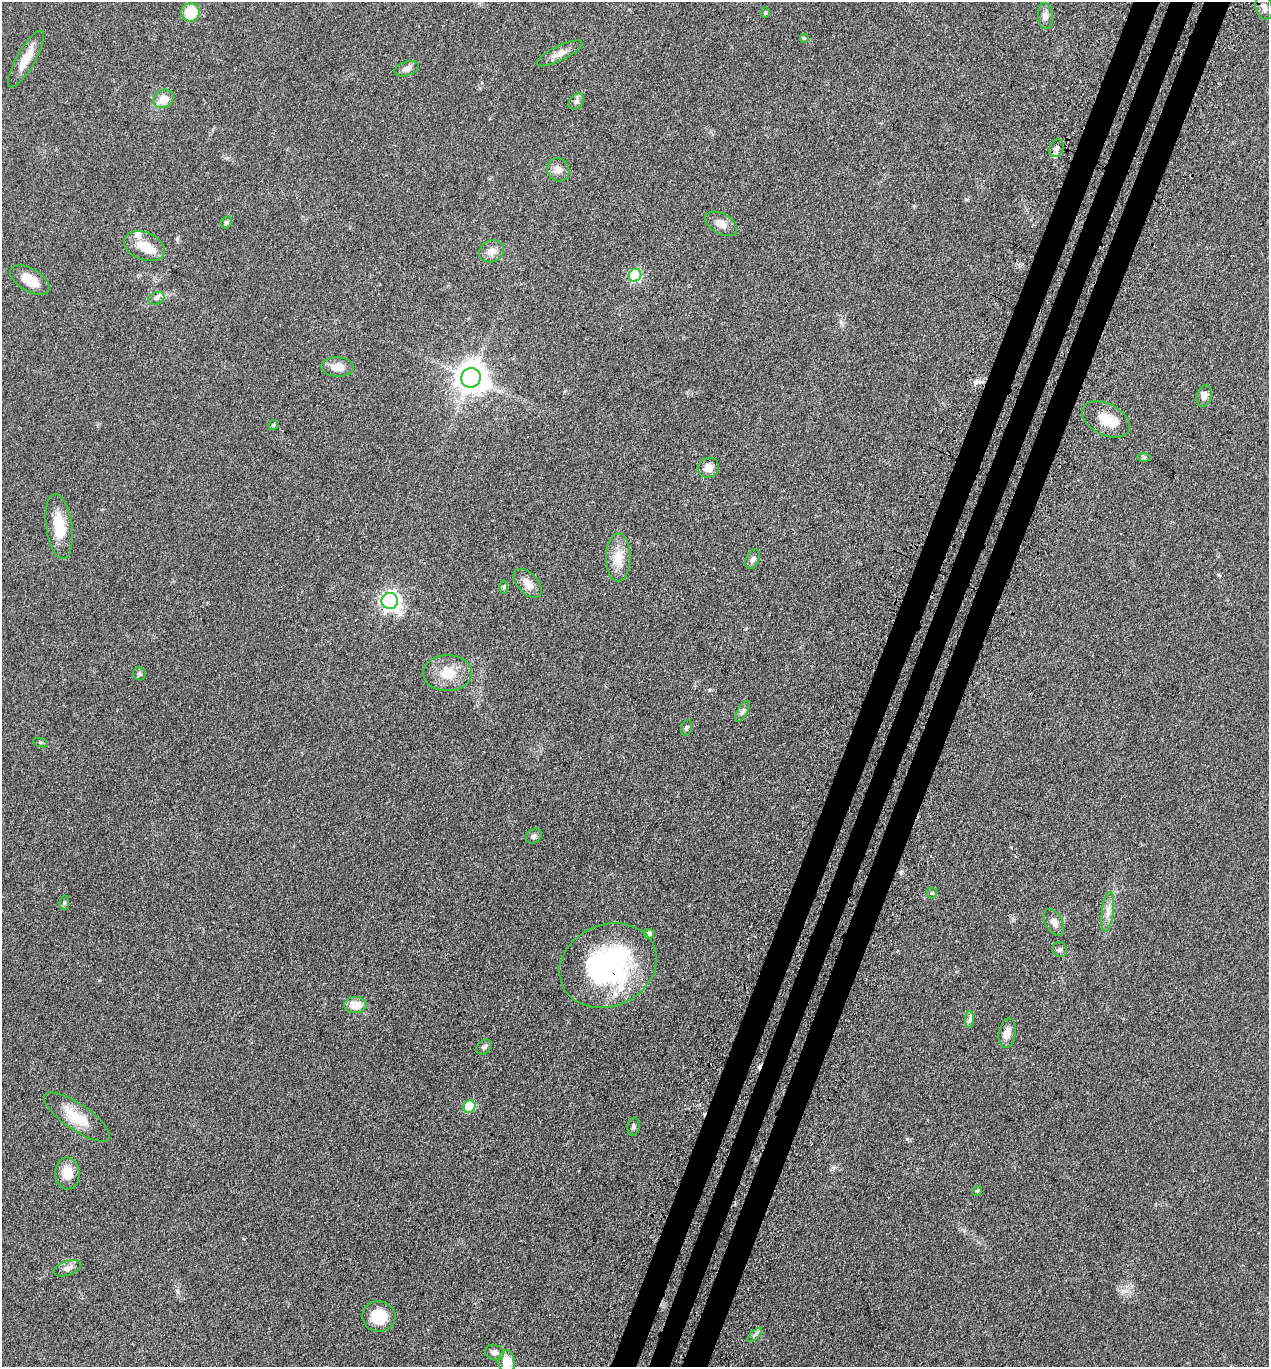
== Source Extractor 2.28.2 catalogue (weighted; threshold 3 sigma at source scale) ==
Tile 10 of 4 x 4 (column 2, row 3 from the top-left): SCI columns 1659-2925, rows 1503-2867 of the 5716 x 5734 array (HDU 1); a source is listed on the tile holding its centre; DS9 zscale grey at full resolution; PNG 1271 x 1369 px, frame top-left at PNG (2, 2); each listed source drawn as its Kron ellipse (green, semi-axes under 4 px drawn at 4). Shown black and unused: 6% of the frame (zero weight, under 3 of 4 exposures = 9% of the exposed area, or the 3 px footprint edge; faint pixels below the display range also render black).
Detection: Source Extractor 2.28.2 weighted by HDU 2 'WHT'; one run over the whole footprint, this tile lists its part. Background 0.129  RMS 0.0074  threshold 0.0334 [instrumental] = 3 sigma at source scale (4.5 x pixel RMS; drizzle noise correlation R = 1.50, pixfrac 1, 0.05/0.05 arcsec/px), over >= 5 px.
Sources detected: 63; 1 inside a brighter object's white glare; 1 cosmic-ray / hot-pixel residue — neither listed nor drawn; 2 inside a brighter listed object's ellipse — not listed separately; the other 59 listed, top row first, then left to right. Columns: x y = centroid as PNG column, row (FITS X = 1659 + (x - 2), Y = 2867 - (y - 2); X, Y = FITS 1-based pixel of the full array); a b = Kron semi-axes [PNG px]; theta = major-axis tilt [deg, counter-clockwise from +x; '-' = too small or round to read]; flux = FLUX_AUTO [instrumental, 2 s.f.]
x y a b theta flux
1264 8 12 8 -74 3.8
190 12 9 9 - 20
765 13 5 4 - 1
1045 16 13 7 -85 3.8
804 38 5 5 - 0.85
560 53 25 7 26 5.9
26 59 32 9 60 13
406 69 12 7 18 3.2
163 99 10 8 34 10
576 101 9 6 50 2.3
1056 148 9 6 61 2.8
558 170 12 10 -55 5.4
226 223 6 5 - 1.4
721 224 17 10 -29 6.8
144 246 21 14 -22 14
492 251 13 10 25 6.1
635 275 6 6 - 73
30 280 22 11 -30 12
156 298 8 6 20 2
338 367 16 9 -2 8.1
471 378 10 9 - 1200
1204 396 11 7 73 4.4
1106 419 26 15 -27 15
273 425 5 4 - 1.1
1144 458 7 4 0 1.2
708 468 11 9 24 6.9
59 526 33 13 -82 19
618 558 24 12 90 12
753 559 10 6 63 2.8
528 583 17 10 -48 6.8
504 587 6 4 89 1.2
390 601 8 8 - 290
447 673 24 18 0 17
139 674 6 6 - 1.6
742 711 11 5 61 2.2
686 728 8 5 73 1.4
40 742 8 3 -19 0.92
534 836 8 7 - 2.1
932 893 5 5 - 0.96
64 903 7 4 84 1.2
1108 912 20 6 83 5.5
1054 922 14 8 -61 4.6
649 934 5 4 - 3.2
1060 950 8 7 - 2.1
608 965 50 41 23 130
355 1005 11 8 0 9.4
970 1019 8 4 89 1.8
1007 1033 15 8 80 6.9
484 1047 9 6 41 2.3
469 1106 6 5 - 29
77 1117 39 13 -34 19
633 1127 9 6 80 1.9
67 1173 16 12 -88 11
977 1191 5 4 - 0.77
67 1268 14 7 18 3.6
379 1316 17 15 -11 20
755 1335 9 3 45 1.4
494 1353 9 7 -19 3.3
507 1362 12 8 -84 13
Overlapping masked pixels (flux is a lower limit): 1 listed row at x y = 608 965
Isophote crosses this tile's border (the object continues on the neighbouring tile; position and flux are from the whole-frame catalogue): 1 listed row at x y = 507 1362
Unlisted compact peaks at least as high as the median listed source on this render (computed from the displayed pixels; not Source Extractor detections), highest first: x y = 907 1139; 709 690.